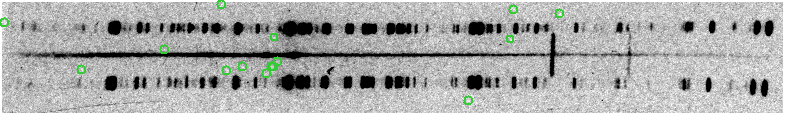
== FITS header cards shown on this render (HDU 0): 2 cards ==
NAXIS1  =                 3124
NAXIS2  =                  444

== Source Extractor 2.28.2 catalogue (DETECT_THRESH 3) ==
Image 3124 x 444 px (HDU 0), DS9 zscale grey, zoomed out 1/4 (1 PNG px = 4 x 4 image px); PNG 785 x 115 px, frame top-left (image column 1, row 441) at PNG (2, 2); each listed source drawn as its Kron ellipse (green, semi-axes under 4 px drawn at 4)
Background 27700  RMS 840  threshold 2510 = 3 sigma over >= 5 px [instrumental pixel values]
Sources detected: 15; all 15 listed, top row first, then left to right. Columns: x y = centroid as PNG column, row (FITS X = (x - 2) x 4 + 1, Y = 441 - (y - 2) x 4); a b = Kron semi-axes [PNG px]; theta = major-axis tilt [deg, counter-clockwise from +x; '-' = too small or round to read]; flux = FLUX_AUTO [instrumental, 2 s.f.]
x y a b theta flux
222 4 2 1 - 70000
514 9 2 2 - 130000
560 13 3 1 - 140000
5 22 2 2 - 190000
275 37 2 1 - 180000
511 39 2 1 - 180000
165 49 2 1 - 86000
278 61 2 1 - 140000
243 66 2 1 - 130000
272 66 2 2 - 410000
274 66 4 2 - 580000
82 69 2 1 - 130000
227 70 2 2 - 220000
267 73 2 1 - 160000
469 100 2 1 - 98000